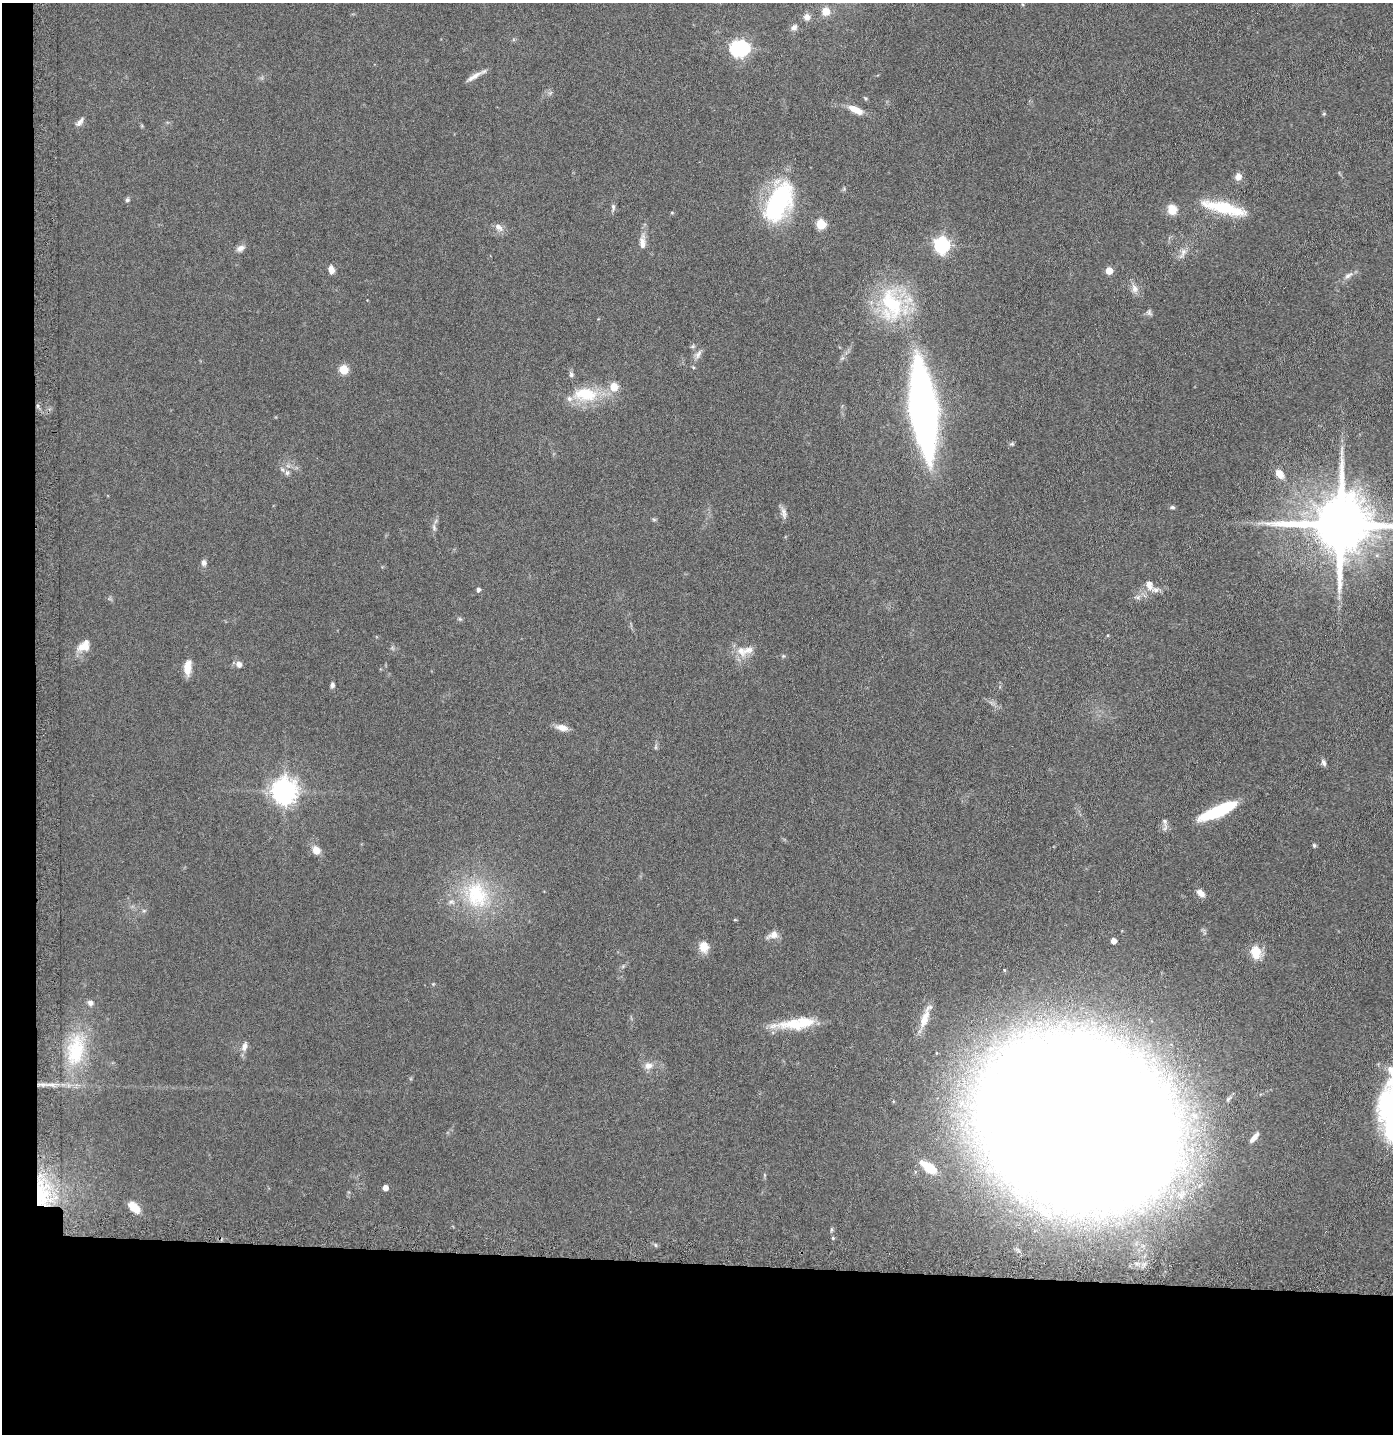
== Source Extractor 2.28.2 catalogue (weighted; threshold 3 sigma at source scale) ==
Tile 7 of 3 x 3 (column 1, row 3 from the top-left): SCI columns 98-1488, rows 26-1457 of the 4368 x 4346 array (HDU 1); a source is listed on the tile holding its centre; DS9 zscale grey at full resolution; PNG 1395 x 1436 px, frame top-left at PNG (2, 3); no overlay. Shown black and unused: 14% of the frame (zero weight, under 5 of 9 exposures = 4% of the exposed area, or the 3 px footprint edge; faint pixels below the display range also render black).
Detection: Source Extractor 2.28.2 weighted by HDU 2 'WHT'; one run over the whole footprint, this tile lists its part. Background 0.102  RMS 0.0043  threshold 0.0175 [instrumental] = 3 sigma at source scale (4.09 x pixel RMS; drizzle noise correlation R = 1.36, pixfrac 0.8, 0.05/0.05 arcsec/px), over >= 5 px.
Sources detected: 85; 1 inside a brighter object's white glare — not listed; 3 inside a brighter listed object's ellipse — not listed separately; the other 81 listed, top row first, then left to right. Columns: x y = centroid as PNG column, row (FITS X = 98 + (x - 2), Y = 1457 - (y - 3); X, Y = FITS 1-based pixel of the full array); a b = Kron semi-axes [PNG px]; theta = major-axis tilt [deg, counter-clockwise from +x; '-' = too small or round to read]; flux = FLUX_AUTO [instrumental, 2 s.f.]
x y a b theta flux
826 11 5 5 - 11
807 17 8 8 - 2.2
794 27 8 7 - 1.6
742 48 7 6 - 81
474 76 23 5 31 2.8
855 110 20 8 -26 4.8
80 122 14 6 49 1.8
1238 177 8 7 - 2.5
127 200 6 5 - 0.77
778 202 40 21 64 58
613 207 11 5 -84 1.1
1224 208 49 12 -13 21
1172 209 13 11 -66 4.5
672 213 5 3 - 0.36
821 224 5 5 - 20
499 227 13 8 -37 2.2
642 242 21 8 88 3.6
942 245 7 6 - 110
240 248 11 8 29 2
1183 253 19 7 62 2.6
331 269 8 6 -73 2.8
1109 271 5 5 - 7.2
1348 275 14 6 33 1.9
1135 288 13 8 -71 2.6
892 304 53 28 -68 35
1149 312 9 6 -68 0.99
698 354 13 7 64 2
343 369 5 5 - 17
571 375 7 7 - 0.97
585 394 36 19 -2 17
923 409 57 16 -83 350
1012 444 7 5 6 0.63
287 473 8 6 -73 1.2
1279 474 11 7 -53 4
1172 507 6 5 - 0.73
784 513 16 6 -80 2
654 520 6 4 -20 0.55
1340 524 17 15 2 3700
434 528 9 5 -65 1
204 563 7 5 -79 1.5
1149 585 14 9 -72 3.1
478 589 4 4 - 1.2
1138 597 7 4 73 0.9
460 619 6 4 -43 0.61
1108 635 4 4 - 0.37
84 646 17 12 37 5
748 650 20 10 19 4.8
783 656 5 4 - 0.48
239 664 8 6 -69 2.1
187 667 17 8 85 5
332 685 6 5 - 1
562 728 15 7 -13 3.4
656 747 7 4 71 0.65
1324 762 8 5 -70 1.3
284 791 8 8 - 410
1218 811 36 9 24 30
1165 822 11 6 -75 1.6
1314 845 5 4 - 0.62
316 850 11 9 -58 3.5
1200 893 11 7 -40 2.5
477 895 41 32 -74 31
144 911 6 4 -18 0.59
773 935 13 8 19 3.1
1113 941 4 4 - 3.4
704 946 13 10 -88 5
1256 952 17 12 -80 6.4
90 1003 8 7 - 1.5
925 1017 34 9 69 6.7
795 1024 51 12 6 16
244 1046 13 7 72 2.3
76 1050 49 25 79 27
648 1066 10 9 - 2.7
41 1084 15 4 -4 2.4
893 1101 5 3 - 0.36
1080 1123 95 78 -23 5100
1254 1137 14 5 50 2.3
930 1168 17 7 -37 10
385 1187 4 4 - 3.1
41 1194 45 18 -85 26
134 1207 14 8 -40 5.4
833 1238 4 4 - 0.51
Overlapping masked pixels (flux is a lower limit): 2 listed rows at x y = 41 1084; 41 1194
Isophote crosses this tile's border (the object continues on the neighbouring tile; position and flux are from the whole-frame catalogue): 1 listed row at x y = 1340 524